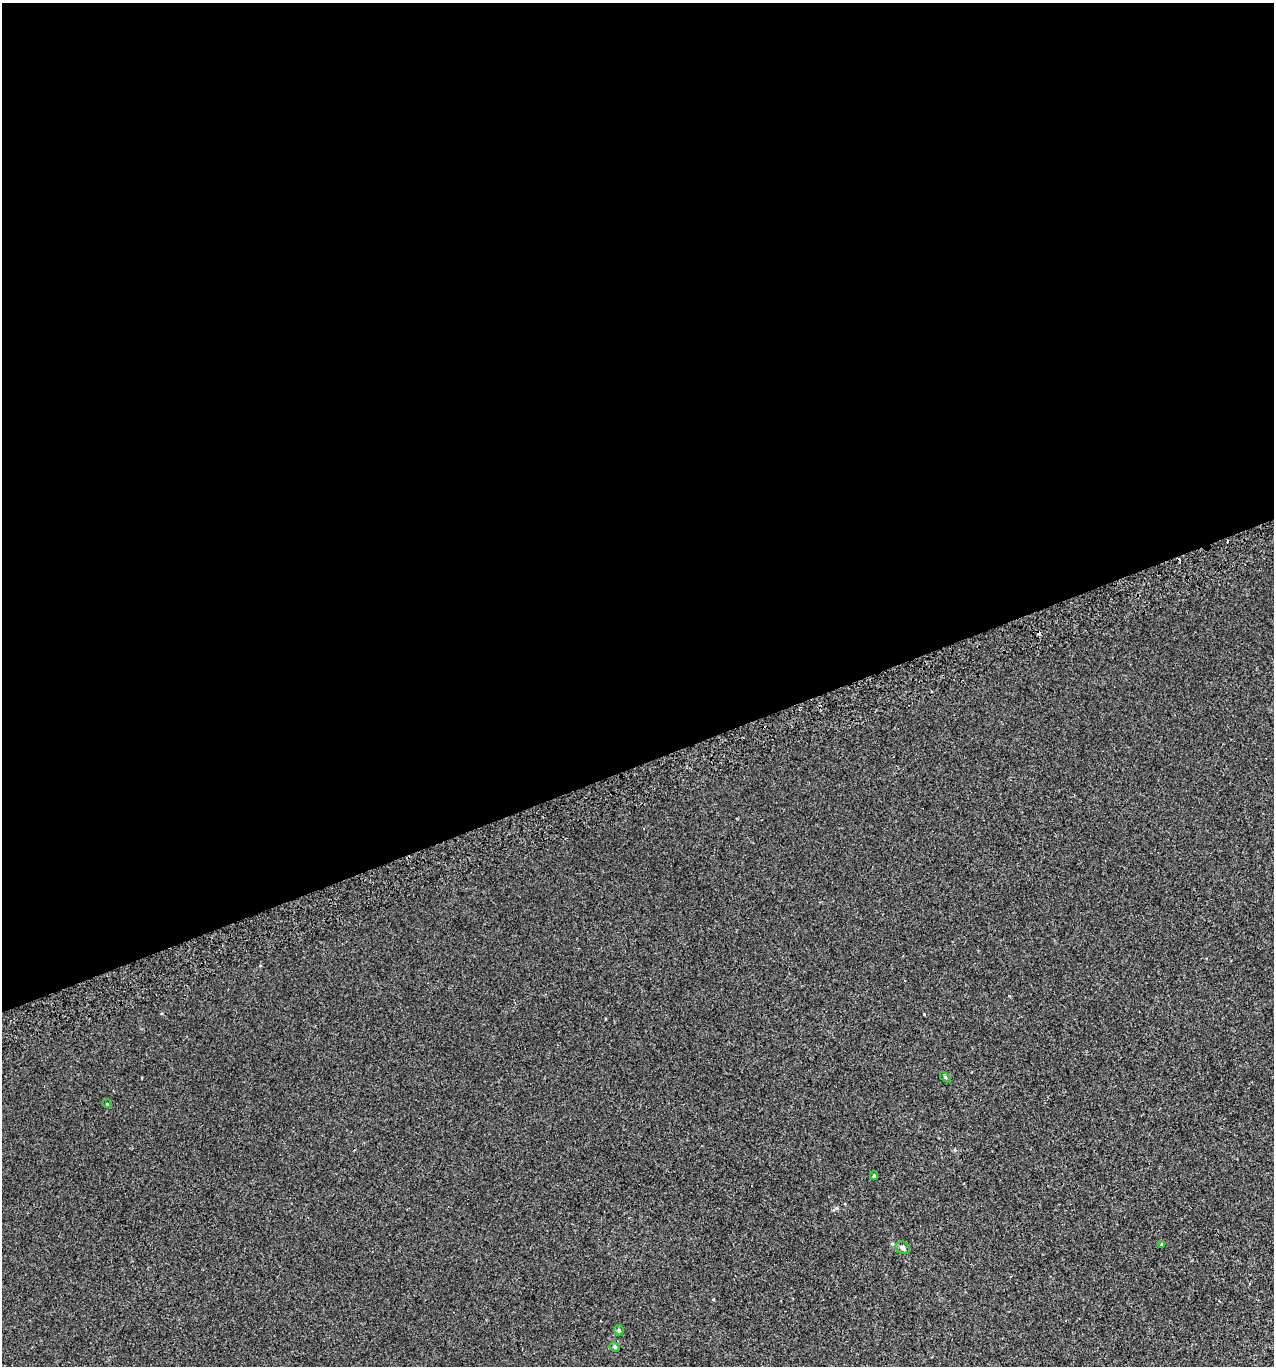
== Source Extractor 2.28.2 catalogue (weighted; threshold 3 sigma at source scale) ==
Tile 2 of 4 x 4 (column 2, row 1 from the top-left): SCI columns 1359-2630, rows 4133-5496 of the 5313 x 5536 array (HDU 1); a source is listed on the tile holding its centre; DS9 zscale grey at full resolution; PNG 1276 x 1368 px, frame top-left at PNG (2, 3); each listed source drawn as its Kron ellipse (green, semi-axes under 4 px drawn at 4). Shown black and unused: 56% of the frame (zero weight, under 2 of 3 exposures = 2% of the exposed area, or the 3 px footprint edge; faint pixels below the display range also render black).
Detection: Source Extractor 2.28.2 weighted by HDU 2 'WHT'; one run over the whole footprint, this tile lists its part. Background 3.90e-04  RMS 0.0036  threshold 0.0164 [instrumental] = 3 sigma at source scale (4.5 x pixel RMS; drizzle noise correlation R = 1.50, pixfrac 1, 0.0396/0.0396 arcsec/px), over >= 5 px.
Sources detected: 9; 2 cosmic-ray / hot-pixel residue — neither listed nor drawn; the other 7 listed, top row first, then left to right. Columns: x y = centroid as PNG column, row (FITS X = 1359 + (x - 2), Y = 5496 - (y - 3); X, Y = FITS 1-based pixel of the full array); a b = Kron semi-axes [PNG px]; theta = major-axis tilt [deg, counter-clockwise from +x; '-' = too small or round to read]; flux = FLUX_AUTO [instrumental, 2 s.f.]
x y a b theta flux
945 1077 6 4 -46 0.4
107 1104 5 3 - 0.28
874 1176 4 3 - 0.43
1162 1244 3 3 - 1.5
903 1248 7 6 - 1.2
619 1330 5 5 - 0.56
615 1347 5 4 - 0.5